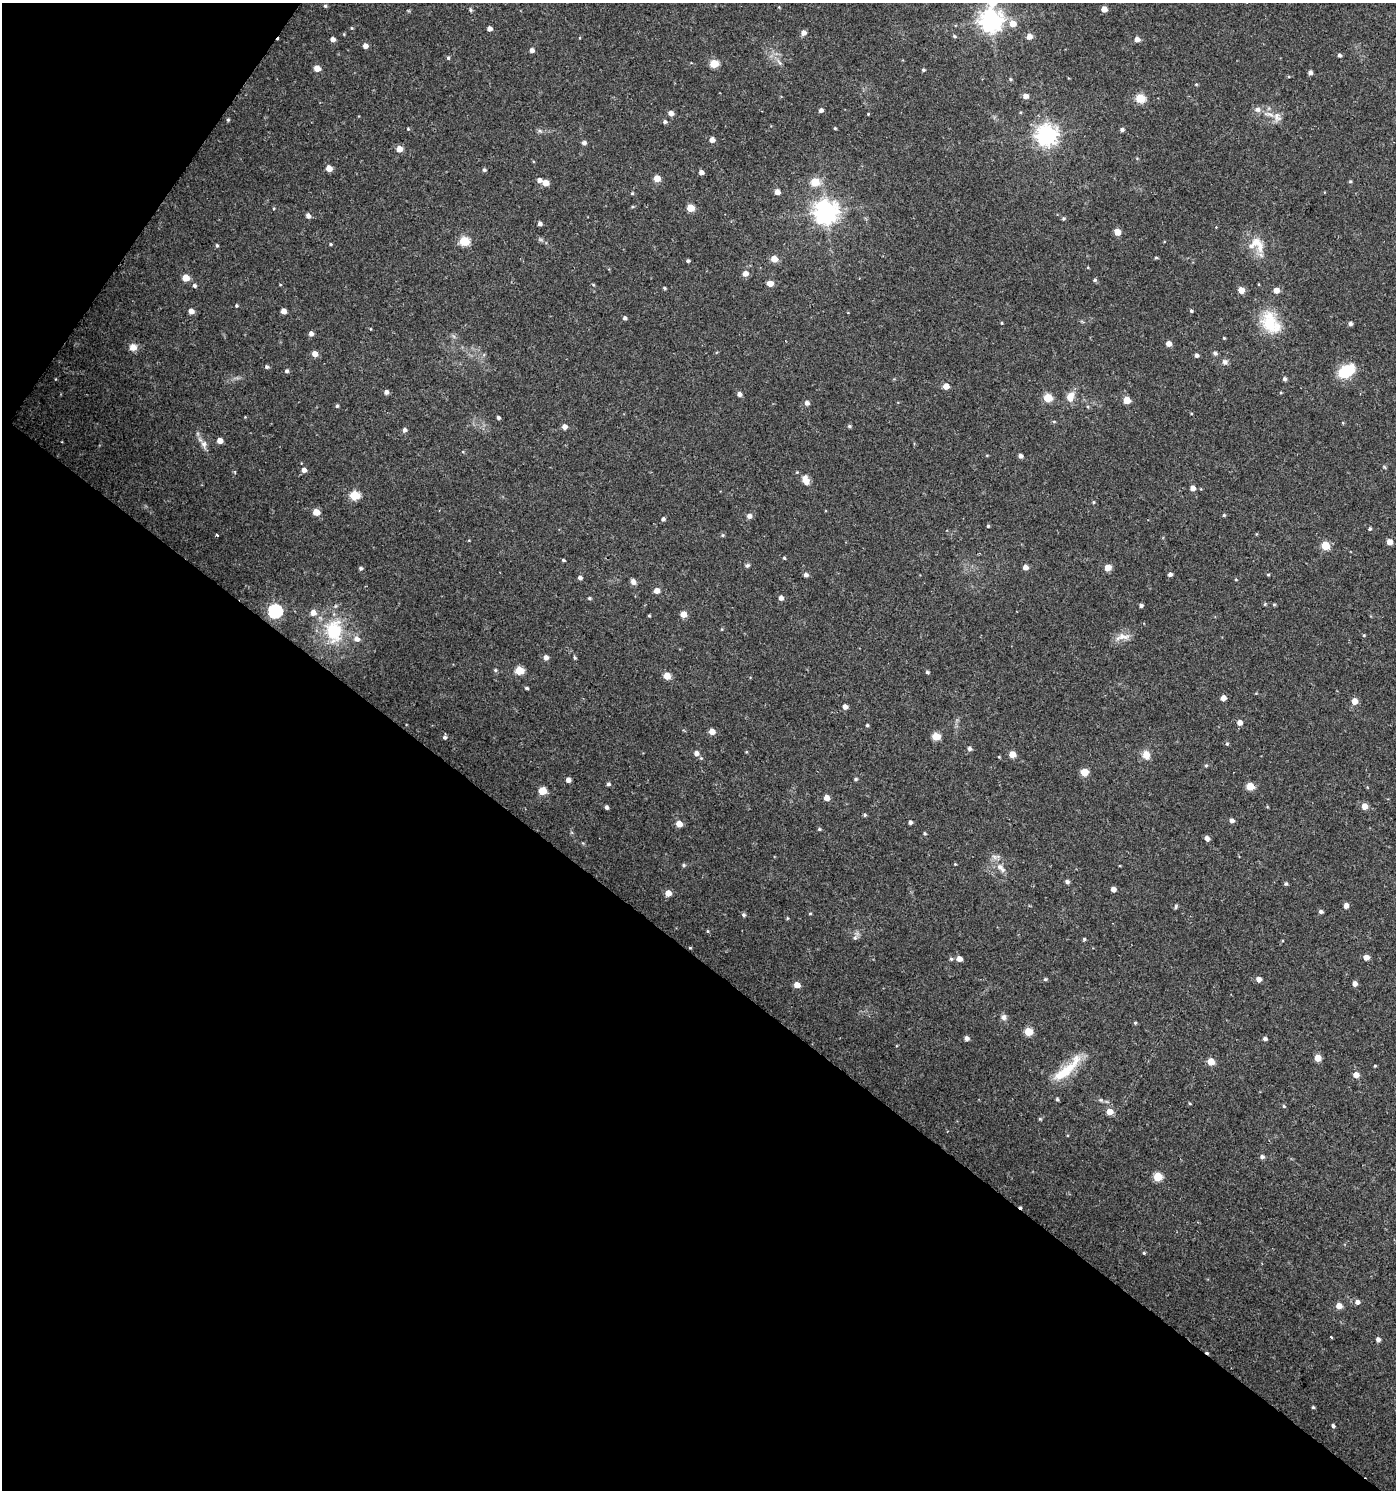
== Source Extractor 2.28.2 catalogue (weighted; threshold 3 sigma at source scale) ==
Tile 9 of 4 x 4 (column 1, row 3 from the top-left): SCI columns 180-1573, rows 1495-2982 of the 6003 x 5958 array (HDU 1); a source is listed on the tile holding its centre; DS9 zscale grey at full resolution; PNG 1398 x 1492 px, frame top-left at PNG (2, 3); no overlay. Shown black and unused: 39% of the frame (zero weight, under 2 of 3 exposures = <1% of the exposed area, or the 3 px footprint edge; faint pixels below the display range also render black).
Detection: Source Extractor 2.28.2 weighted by HDU 2 'WHT'; one run over the whole footprint, this tile lists its part. Background 0.0253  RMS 0.004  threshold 0.018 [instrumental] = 3 sigma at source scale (4.5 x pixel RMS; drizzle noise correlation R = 1.50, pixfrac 1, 0.0396/0.0396 arcsec/px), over >= 5 px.
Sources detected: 239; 3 cosmic-ray / hot-pixel residue — not listed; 1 inside a brighter listed object's ellipse — not listed separately; the other 235 listed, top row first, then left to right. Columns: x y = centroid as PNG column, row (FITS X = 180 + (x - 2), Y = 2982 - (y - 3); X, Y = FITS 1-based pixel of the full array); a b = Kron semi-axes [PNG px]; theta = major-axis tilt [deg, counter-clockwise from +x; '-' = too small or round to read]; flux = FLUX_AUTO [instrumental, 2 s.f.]
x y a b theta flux
325 6 4 4 - 0.59
1104 9 4 4 - 3.9
471 10 5 4 - 0.74
991 20 9 8 - 310
1013 24 6 6 - 4.5
352 28 5 3 - 0.35
489 29 4 4 - 2
803 33 5 5 - 2.2
954 36 5 4 - 0.61
1029 36 5 5 - 3.4
333 39 5 4 - 1.9
1137 39 5 4 - 2.5
365 46 5 4 - 2.3
532 50 4 4 - 1.7
1340 55 4 4 - 0.92
448 58 4 4 - 0.62
714 63 5 5 - 12
780 63 7 4 -70 0.79
317 68 5 5 - 4.4
923 70 4 4 - 0.68
1310 72 4 4 - 1.4
1011 79 5 4 - 0.51
1196 84 5 3 - 0.38
1025 96 5 4 - 2.5
1140 98 5 5 - 16
1258 109 9 7 -11 1.8
821 110 4 4 - 1.5
671 113 5 5 - 2.3
868 114 3 3 - 0.3
1277 117 14 10 -67 2.9
228 120 4 3 - 0.56
665 122 5 4 - 0.92
835 128 4 3 - 0.43
408 129 4 4 - 0.37
1122 130 4 4 - 1
540 131 6 5 - 0.77
1047 135 7 7 - 250
712 140 5 4 - 2.6
584 143 5 5 - 1.2
399 149 5 5 - 4.2
329 168 5 4 - 4.6
484 170 5 4 - 0.82
701 172 4 4 - 2.1
657 178 5 5 - 5.6
539 180 5 5 - 1.7
1350 181 4 4 - 0.51
815 182 5 5 - 12
546 183 5 5 - 4.1
777 192 4 4 - 3.2
632 193 4 4 - 0.47
690 208 5 5 - 9.3
826 212 8 8 - 340
308 216 5 5 - 1.5
1063 219 4 4 - 0.64
540 224 5 4 - 1.4
1117 232 5 4 - 6.3
464 241 5 5 - 18
331 244 4 3 - 0.43
1257 244 25 19 -37 8.6
217 246 5 4 - 0.58
1156 258 5 3 - 0.47
774 259 5 5 - 5.1
688 261 4 4 - 0.72
745 273 5 5 - 2.7
186 278 5 5 - 6.5
1095 280 5 4 - 0.69
770 283 5 4 - 4.2
593 285 5 3 - 0.4
194 286 5 4 - 0.83
665 288 4 4 - 0.42
1241 290 5 4 - 5.3
1276 290 5 4 - 3.7
236 305 4 4 - 0.51
191 311 5 5 - 2.7
283 311 4 4 - 2.6
1191 311 4 4 - 0.72
625 318 4 4 - 0.97
1002 323 4 3 - 0.34
1270 323 33 21 -56 15
1350 324 4 4 - 1.2
311 334 5 5 - 1.7
1224 338 3 3 - 0.36
1168 344 5 4 - 2.8
133 347 9 8 - 2.7
1215 353 5 5 - 0.99
315 354 5 5 - 3.4
1197 355 4 4 - 1.2
1225 362 8 6 12 1.3
266 367 5 4 - 0.82
287 371 5 5 - 0.86
1346 371 14 10 29 18
1285 379 5 4 - 1
946 386 5 4 - 4.3
386 392 5 4 - 1.6
739 394 5 4 - 1.7
1070 397 12 8 67 4.2
1048 398 5 5 - 13
1127 400 5 5 - 7.5
807 403 5 5 - 1.5
337 406 4 4 - 0.66
498 417 4 4 - 0.78
1054 421 5 3 - 0.42
849 426 5 4 - 0.68
564 427 5 5 - 2.1
404 430 5 5 - 1.2
220 441 4 4 - 3.2
204 444 11 8 -86 1.8
1020 456 5 4 - 1.5
304 470 5 5 - 1.9
806 480 12 8 -66 3.2
1193 488 4 4 - 2.5
355 495 6 5 - 16
1094 502 4 4 - 0.45
316 512 5 5 - 5.6
1224 515 4 4 - 0.49
749 516 5 5 - 1.8
663 519 4 4 - 0.97
988 526 4 3 - 0.58
1370 529 4 4 - 0.69
217 535 3 3 - 0.99
722 535 6 4 -90 0.48
1390 542 4 4 - 3.8
1325 546 5 5 - 14
784 558 4 4 - 0.48
563 560 4 3 - 0.5
748 565 6 5 - 0.75
1025 567 5 4 - 2.5
361 568 4 4 - 0.77
1108 568 5 5 - 5.2
1170 574 4 4 - 1.4
806 575 5 5 - 1.4
1268 575 4 4 - 0.45
580 578 5 4 - 1.2
1236 580 4 3 - 0.34
633 582 7 6 - 1.6
656 591 5 5 - 3.2
589 598 5 4 - 0.61
781 598 5 4 - 1.9
1265 604 5 4 - 0.46
1274 604 5 3 - 0.42
1141 606 4 4 - 1.1
275 611 6 6 - 74
313 613 6 6 - 2.7
683 614 5 5 - 4.3
649 616 3 2 - 0.41
334 631 32 23 -88 22
1364 635 4 4 - 0.37
1123 637 21 9 6 3.6
357 639 7 6 - 2.1
575 657 4 4 - 0.55
546 658 5 5 - 1.8
495 670 5 4 - 0.55
519 671 5 5 - 12
927 672 4 4 - 0.69
667 676 5 5 - 6.7
527 688 4 3 - 0.65
1223 698 4 4 - 3.1
1355 701 5 5 - 4.1
845 707 5 4 - 2.1
1240 722 5 5 - 2.4
867 725 4 4 - 0.55
712 732 5 4 - 4.3
936 736 5 5 - 9.4
445 737 5 5 - 0.88
1227 744 5 4 - 0.56
970 749 5 4 - 1.4
696 753 6 6 - 1.9
1012 754 5 4 - 5.1
1146 755 12 9 -69 3.4
999 757 4 3 - 0.33
1206 765 4 4 - 0.49
1084 772 5 5 - 9.9
856 779 4 3 - 0.68
568 780 4 4 - 1.9
608 784 4 4 - 0.89
1250 786 5 5 - 9
542 791 5 5 - 9.7
826 798 4 4 - 3.7
1364 806 5 5 - 4.3
606 807 4 3 - 1
865 815 4 4 - 0.57
1232 820 5 4 - 1.7
910 822 4 4 - 1.1
679 824 5 5 - 4.5
819 829 4 4 - 0.5
925 833 4 4 - 0.56
1207 838 5 4 - 2.1
955 864 3 3 - 0.34
684 865 5 4 - 0.62
1001 868 17 7 -47 3.2
1067 882 5 4 - 1.1
1286 884 5 4 - 0.72
1113 889 4 4 - 2.4
668 893 5 5 - 4.5
1346 906 4 4 - 2.6
1176 907 7 4 83 0.57
1321 912 4 4 - 1.1
810 914 4 3 - 0.4
744 915 5 4 - 0.79
787 918 4 4 - 0.42
707 931 5 3 - 0.37
855 938 8 6 62 1.1
1084 939 4 4 - 0.57
690 948 4 3 - 0.35
1366 957 4 4 - 3.5
951 959 5 4 - 0.68
959 959 5 4 - 3
1045 979 5 4 - 0.55
1259 979 5 5 - 2.5
1355 984 4 4 - 2.4
797 985 5 4 - 3.8
1004 1017 7 7 - 1.4
1135 1023 4 4 - 0.48
1028 1032 5 5 - 12
966 1038 5 4 - 1.6
1265 1039 5 4 - 1.1
1318 1058 5 5 - 5.6
1211 1062 5 5 - 7.3
1375 1066 4 3 - 0.36
1066 1070 48 11 43 14
1356 1075 5 5 - 3.4
1057 1099 5 4 - 0.58
1190 1103 4 3 - 0.38
1284 1106 5 4 - 0.5
1109 1112 5 5 - 5
1040 1119 5 3 - 0.41
1262 1157 5 5 - 1.2
1158 1177 5 5 - 13
1144 1253 4 4 - 0.47
1357 1302 5 5 - 1.6
1339 1306 5 5 - 3.7
1331 1337 3 2 - 0.67
1378 1339 5 4 - 1.4
1313 1407 4 3 - 0.52
1333 1426 4 3 - 0.88
Isophote crosses this tile's border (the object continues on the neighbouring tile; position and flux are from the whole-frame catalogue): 1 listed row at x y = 991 20